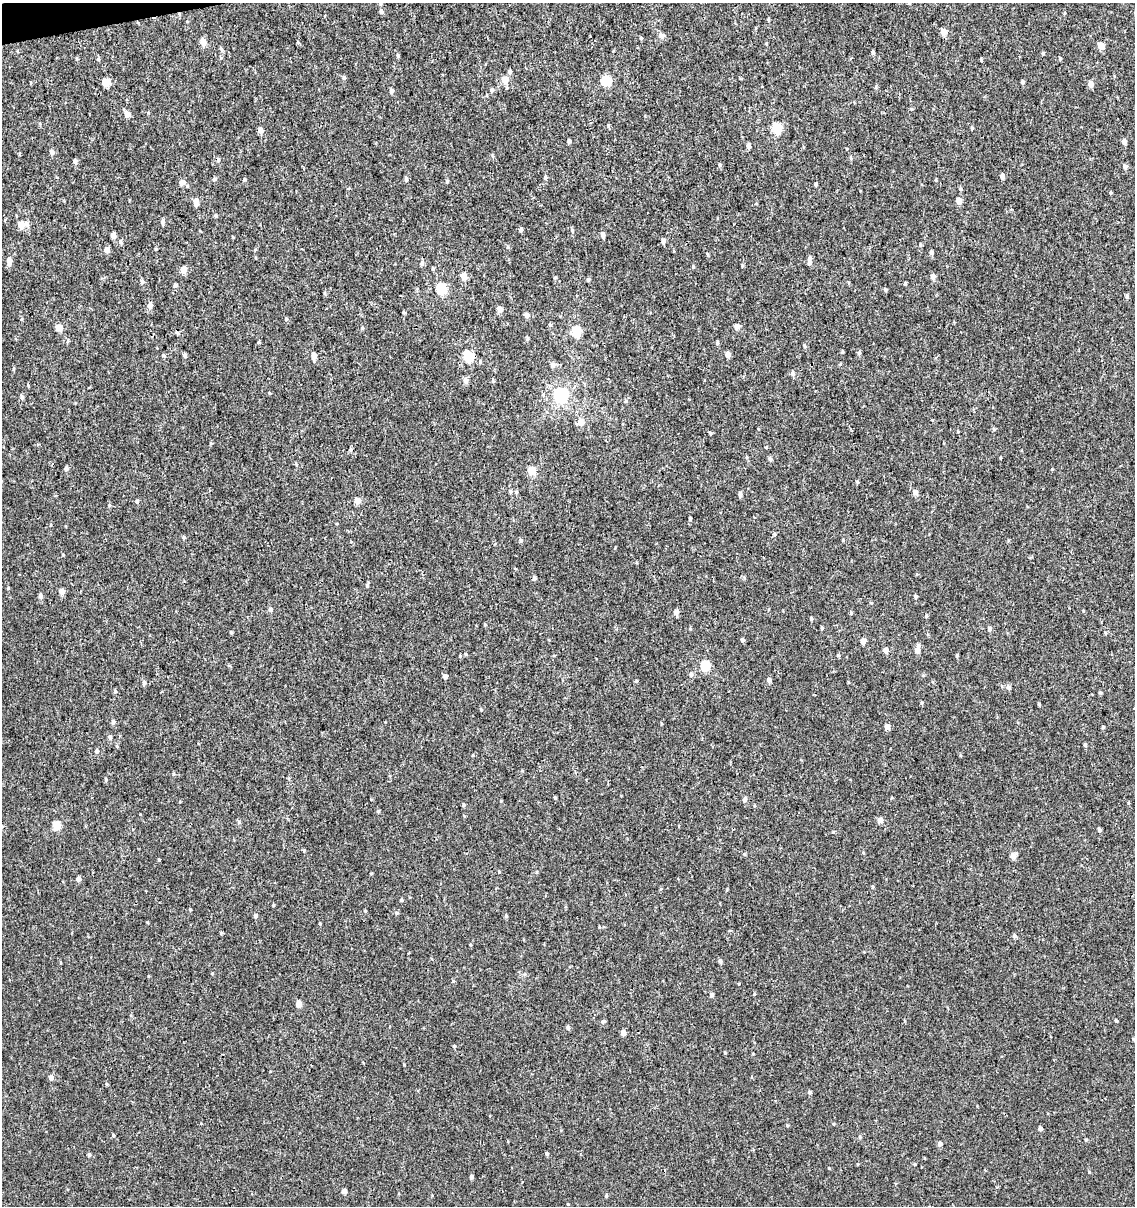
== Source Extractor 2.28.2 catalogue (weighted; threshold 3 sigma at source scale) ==
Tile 11 of 4 x 4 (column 3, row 3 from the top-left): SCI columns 2344-3476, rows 1252-2455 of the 4644 x 4910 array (HDU 1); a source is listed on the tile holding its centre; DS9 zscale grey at full resolution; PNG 1137 x 1208 px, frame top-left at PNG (2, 3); no overlay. Shown black and unused: <1% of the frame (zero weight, under 3 of 4 exposures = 4% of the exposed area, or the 3 px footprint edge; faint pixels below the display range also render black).
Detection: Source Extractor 2.28.2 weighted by HDU 2 'WHT'; one run over the whole footprint, this tile lists its part. Background 5.43e-06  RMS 0.0026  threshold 0.0117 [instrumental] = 3 sigma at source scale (4.5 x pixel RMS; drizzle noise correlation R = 1.50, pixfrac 1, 0.0396/0.0396 arcsec/px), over >= 5 px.
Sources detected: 184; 1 cosmic-ray / hot-pixel residue — not listed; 2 inside a brighter listed object's ellipse — not listed separately; the other 181 listed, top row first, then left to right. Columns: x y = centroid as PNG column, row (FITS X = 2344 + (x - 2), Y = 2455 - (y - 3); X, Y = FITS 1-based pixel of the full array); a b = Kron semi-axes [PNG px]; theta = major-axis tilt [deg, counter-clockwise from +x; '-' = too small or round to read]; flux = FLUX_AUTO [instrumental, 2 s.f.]
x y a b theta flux
909 3 5 4 - 0.22
381 12 6 5 - 0.52
943 32 5 5 - 2.5
662 35 8 7 - 0.73
641 38 4 4 - 0.23
203 42 5 5 - 2.5
1101 46 5 5 - 2.8
873 53 5 3 - 0.48
398 56 4 4 - 0.32
1060 58 5 3 - 0.25
98 59 6 3 -71 0.3
509 72 5 5 - 0.46
344 78 6 4 89 0.39
505 79 5 5 - 3
606 80 5 5 - 13
106 82 6 5 - 4.7
1023 82 4 4 - 0.43
1090 84 5 5 - 1.7
876 87 6 4 -72 0.28
492 90 5 5 - 0.5
391 91 5 5 - 0.57
127 114 5 5 - 1.7
777 128 5 5 - 14
260 130 5 5 - 1.3
569 141 4 4 - 0.5
1124 141 5 4 - 0.95
748 146 5 4 - 0.85
52 152 5 4 - 0.73
75 161 4 4 - 0.7
720 165 5 4 - 0.39
1125 166 6 5 - 0.73
1002 176 5 4 - 0.84
545 177 4 4 - 0.43
214 179 5 4 - 0.44
244 179 4 4 - 0.28
406 179 6 4 -81 0.48
447 181 5 4 - 0.33
182 183 6 5 - 1.3
816 184 3 3 - 0.48
960 189 5 4 - 0.31
959 201 5 5 - 1.6
196 202 9 5 88 1.3
215 215 5 4 - 0.32
162 222 6 5 - 0.64
21 224 6 6 - 1.9
521 230 5 4 - 0.48
572 230 5 5 - 0.36
113 235 4 4 - 1.3
603 235 6 5 - 0.76
663 241 6 5 - 0.65
920 245 5 3 - 0.27
107 250 5 5 - 1.3
931 253 5 5 - 0.54
810 258 6 4 61 0.58
9 261 9 5 89 1.3
422 263 7 5 75 0.54
184 270 5 5 - 2.3
463 276 6 5 - 2.3
555 277 5 3 - 0.24
933 277 6 5 - 1
588 280 5 4 - 0.4
142 282 6 4 -74 0.47
176 285 5 4 - 0.37
441 289 5 5 - 17
1127 296 5 4 - 0.37
150 305 6 5 - 1
500 309 5 5 - 1.7
526 315 5 5 - 1
286 319 5 3 - 0.26
737 326 5 4 - 1.8
59 328 5 4 - 3.3
576 331 5 5 - 12
527 339 5 4 - 0.35
68 341 5 3 - 0.26
259 342 4 3 - 0.26
717 343 4 4 - 0.39
804 346 5 3 - 0.29
842 352 4 3 - 0.27
859 353 5 4 - 0.46
163 355 5 4 - 0.27
185 355 5 4 - 0.55
728 355 5 4 - 1.6
314 356 5 5 - 1.6
468 356 5 5 - 15
480 362 5 4 - 0.33
553 365 6 6 - 0.8
13 369 5 3 - 0.26
793 373 6 5 - 0.7
465 381 6 5 - 1
561 395 6 6 - 40
22 397 7 4 -69 0.43
625 401 6 4 89 0.31
581 422 7 6 - 1.8
994 429 6 4 -89 0.29
710 433 4 3 - 0.3
770 459 5 4 - 0.49
66 469 6 5 - 0.49
531 470 5 5 - 5.7
510 492 6 4 -89 0.33
516 492 5 4 - 0.27
915 492 6 5 - 1
740 494 5 4 - 0.73
137 501 5 4 - 0.36
357 501 5 5 - 2.6
690 518 3 3 - 0.32
774 534 4 4 - 0.29
520 540 6 4 -90 0.32
534 578 5 4 - 0.47
367 586 5 4 - 0.26
62 591 5 5 - 1.5
40 596 5 4 - 0.67
916 597 4 4 - 0.4
270 609 6 5 - 0.59
676 612 6 5 - 0.97
851 613 5 4 - 0.24
926 616 5 4 - 0.32
811 619 5 4 - 0.31
822 628 5 3 - 0.24
989 629 6 5 - 0.61
743 640 5 4 - 0.41
863 641 4 4 - 1.7
917 649 9 5 79 1.6
885 650 5 5 - 1.4
838 655 4 4 - 0.28
957 656 4 3 - 0.32
705 666 5 5 - 12
691 674 6 6 - 0.61
445 676 5 4 - 0.79
769 680 5 4 - 0.81
636 681 4 4 - 0.24
144 683 6 4 -90 0.56
1008 687 6 5 - 0.66
115 692 5 5 - 0.34
1100 693 5 3 - 0.24
1039 704 5 3 - 0.24
113 722 5 5 - 0.53
887 727 4 4 - 1.8
1103 727 4 4 - 0.25
110 737 6 5 - 0.49
1085 745 4 4 - 0.41
97 751 5 5 - 0.43
106 780 5 4 - 0.33
555 797 4 3 - 0.25
745 799 6 5 - 0.51
463 805 5 3 - 0.3
378 811 5 4 - 0.25
880 820 5 5 - 1.5
57 825 5 5 - 6.6
1099 830 4 4 - 0.44
1013 856 5 5 - 2
78 879 5 5 - 0.9
401 900 4 4 - 0.3
397 913 5 4 - 0.31
255 916 5 4 - 0.47
506 916 5 4 - 0.3
320 924 4 2 - 0.21
221 933 4 4 - 0.24
1014 936 5 5 - 0.5
720 961 5 5 - 0.43
453 981 4 3 - 0.23
711 995 5 5 - 0.5
298 1004 5 5 - 2.1
603 1021 5 4 - 0.48
1116 1021 4 3 - 0.28
568 1028 6 4 -87 0.49
623 1033 5 5 - 0.96
454 1046 4 4 - 0.27
725 1053 4 3 - 0.21
51 1077 5 5 - 0.95
810 1092 4 4 - 0.38
787 1125 4 4 - 0.26
1040 1128 4 4 - 0.7
113 1135 5 3 - 0.23
1086 1140 5 3 - 0.22
940 1144 4 4 - 0.87
547 1153 4 4 - 0.38
89 1155 5 4 - 0.36
1089 1172 4 4 - 0.23
471 1177 5 4 - 0.55
344 1191 4 4 - 1.1
606 1196 4 4 - 0.27
Isophote crosses this tile's border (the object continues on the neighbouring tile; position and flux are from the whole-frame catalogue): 1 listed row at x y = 909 3
Unlisted compact peaks at least as high as the median listed source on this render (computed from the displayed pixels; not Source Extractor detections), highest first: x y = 159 860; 365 911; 231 632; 833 832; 109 505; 1052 469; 147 922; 304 850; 829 1168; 404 1065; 922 702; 915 1164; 239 822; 273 905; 608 125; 221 58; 63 555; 1083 611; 362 328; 371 873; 493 381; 739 984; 972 128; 499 872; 184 537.